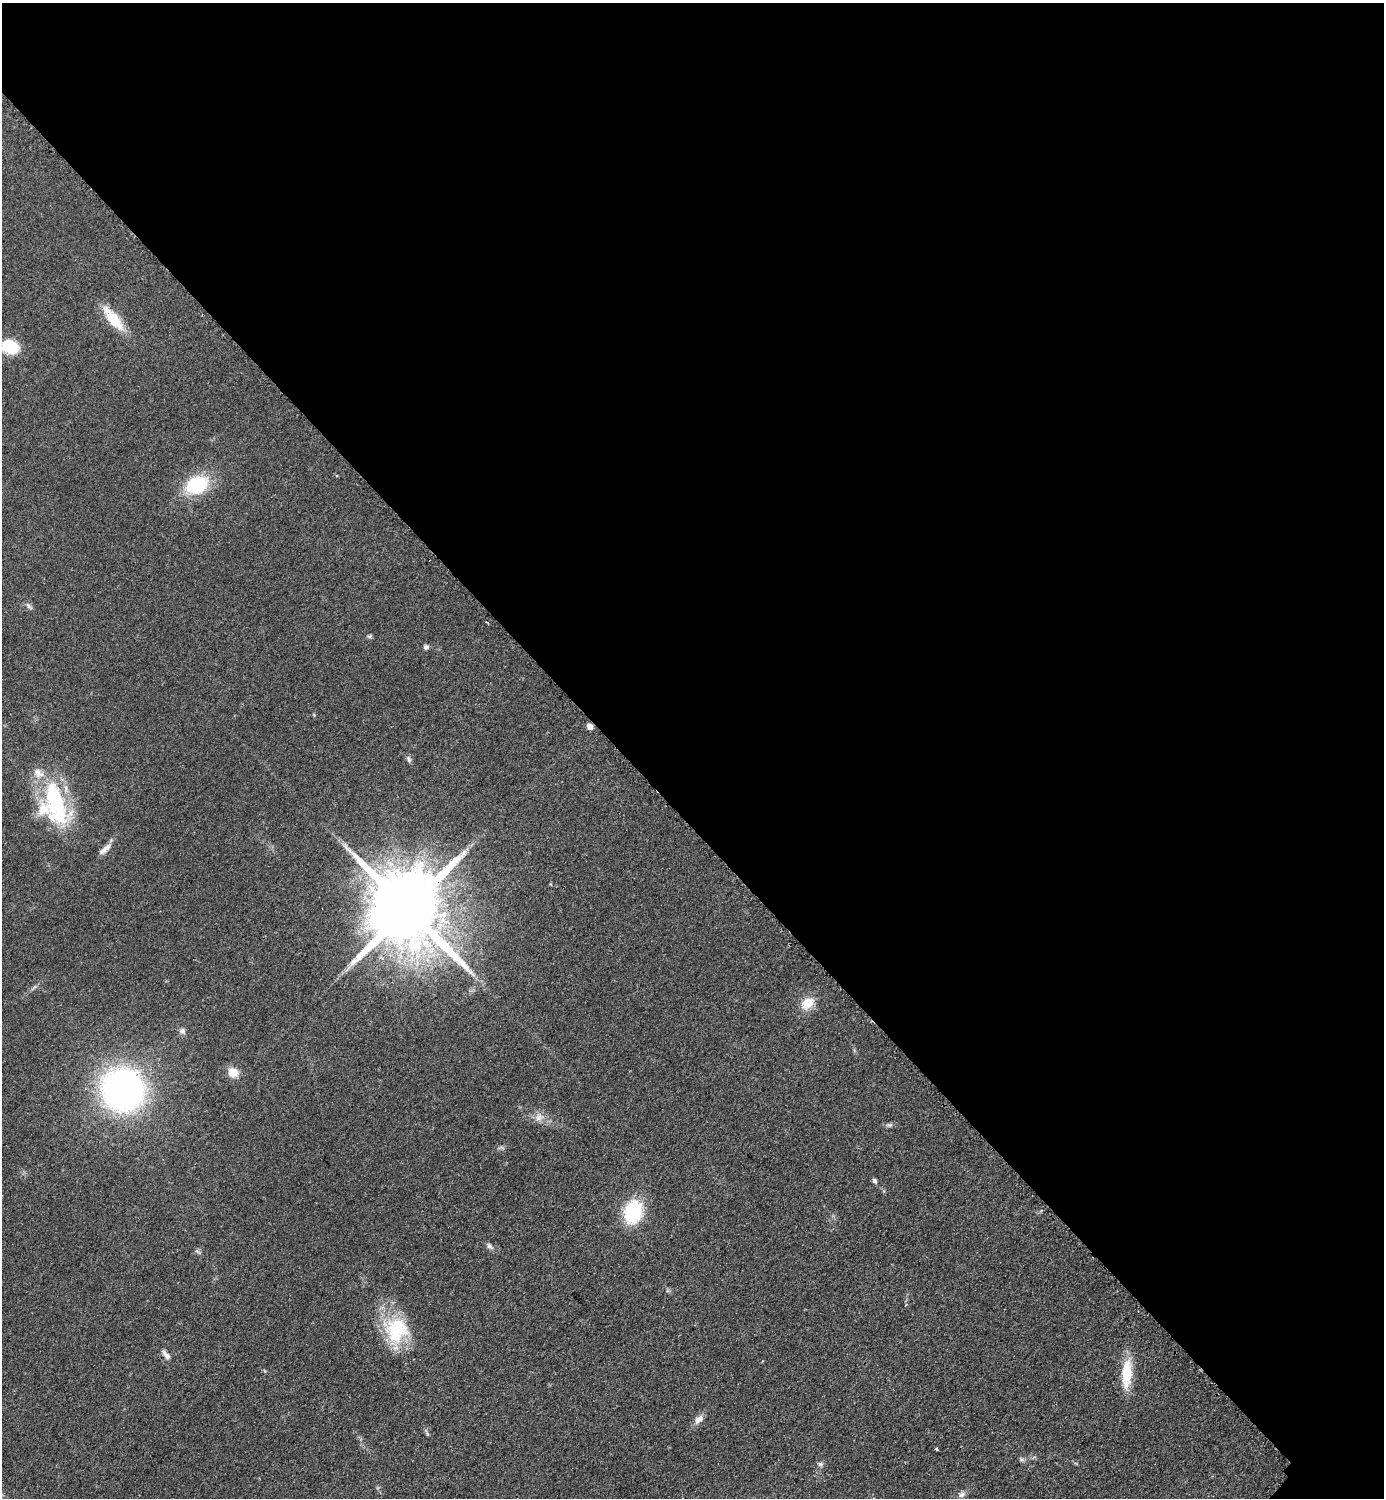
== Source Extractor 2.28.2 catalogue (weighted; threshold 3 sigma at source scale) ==
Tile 3 of 4 x 4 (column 3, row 1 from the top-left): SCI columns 3076-4457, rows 4494-5989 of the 6005 x 6005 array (HDU 1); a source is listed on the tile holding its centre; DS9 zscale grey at full resolution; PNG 1386 x 1500 px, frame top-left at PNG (2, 3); no overlay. Shown black and unused: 55% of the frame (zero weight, under 2 of 3 exposures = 1% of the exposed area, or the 3 px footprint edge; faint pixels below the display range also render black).
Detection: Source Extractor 2.28.2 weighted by HDU 2 'WHT'; one run over the whole footprint, this tile lists its part. Background 0.0784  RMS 0.0081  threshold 0.0367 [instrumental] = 3 sigma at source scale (4.5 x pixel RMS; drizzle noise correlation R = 1.50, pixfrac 1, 0.05/0.05 arcsec/px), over >= 5 px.
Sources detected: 31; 1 inside a brighter object's white glare — not listed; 2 inside a brighter listed object's ellipse — not listed separately; the other 28 listed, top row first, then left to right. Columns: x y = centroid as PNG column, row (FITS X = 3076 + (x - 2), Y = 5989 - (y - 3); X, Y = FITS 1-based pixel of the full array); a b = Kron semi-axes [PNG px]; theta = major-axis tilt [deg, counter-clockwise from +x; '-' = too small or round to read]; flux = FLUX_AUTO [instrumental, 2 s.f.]
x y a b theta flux
113 319 36 12 -52 24
10 347 20 14 -24 26
197 485 25 18 26 50
29 606 12 4 -49 2.2
370 636 7 5 6 1.4
426 647 7 6 - 2.2
590 726 5 4 - 8.2
409 759 9 5 -67 2.2
55 802 57 23 -75 94
105 849 20 7 41 5.9
406 907 23 16 -45 13000
807 1003 20 14 39 13
182 1031 8 7 - 2.9
233 1073 12 11 - 10
122 1090 29 27 -52 390
539 1117 12 10 35 5.9
889 1125 9 5 2 2.1
874 1181 6 5 - 2
633 1212 22 17 75 50
489 1246 9 6 -56 2.5
396 1330 36 32 86 51
166 1355 14 6 -52 4
1127 1373 36 12 87 27
699 1419 13 8 42 5.2
937 1449 4 3 - 1.1
1021 1459 7 5 -11 1.7
820 1464 7 6 - 2
962 1494 10 7 32 3.1
Overlapping masked pixels (flux is a lower limit): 2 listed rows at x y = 590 726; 406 907